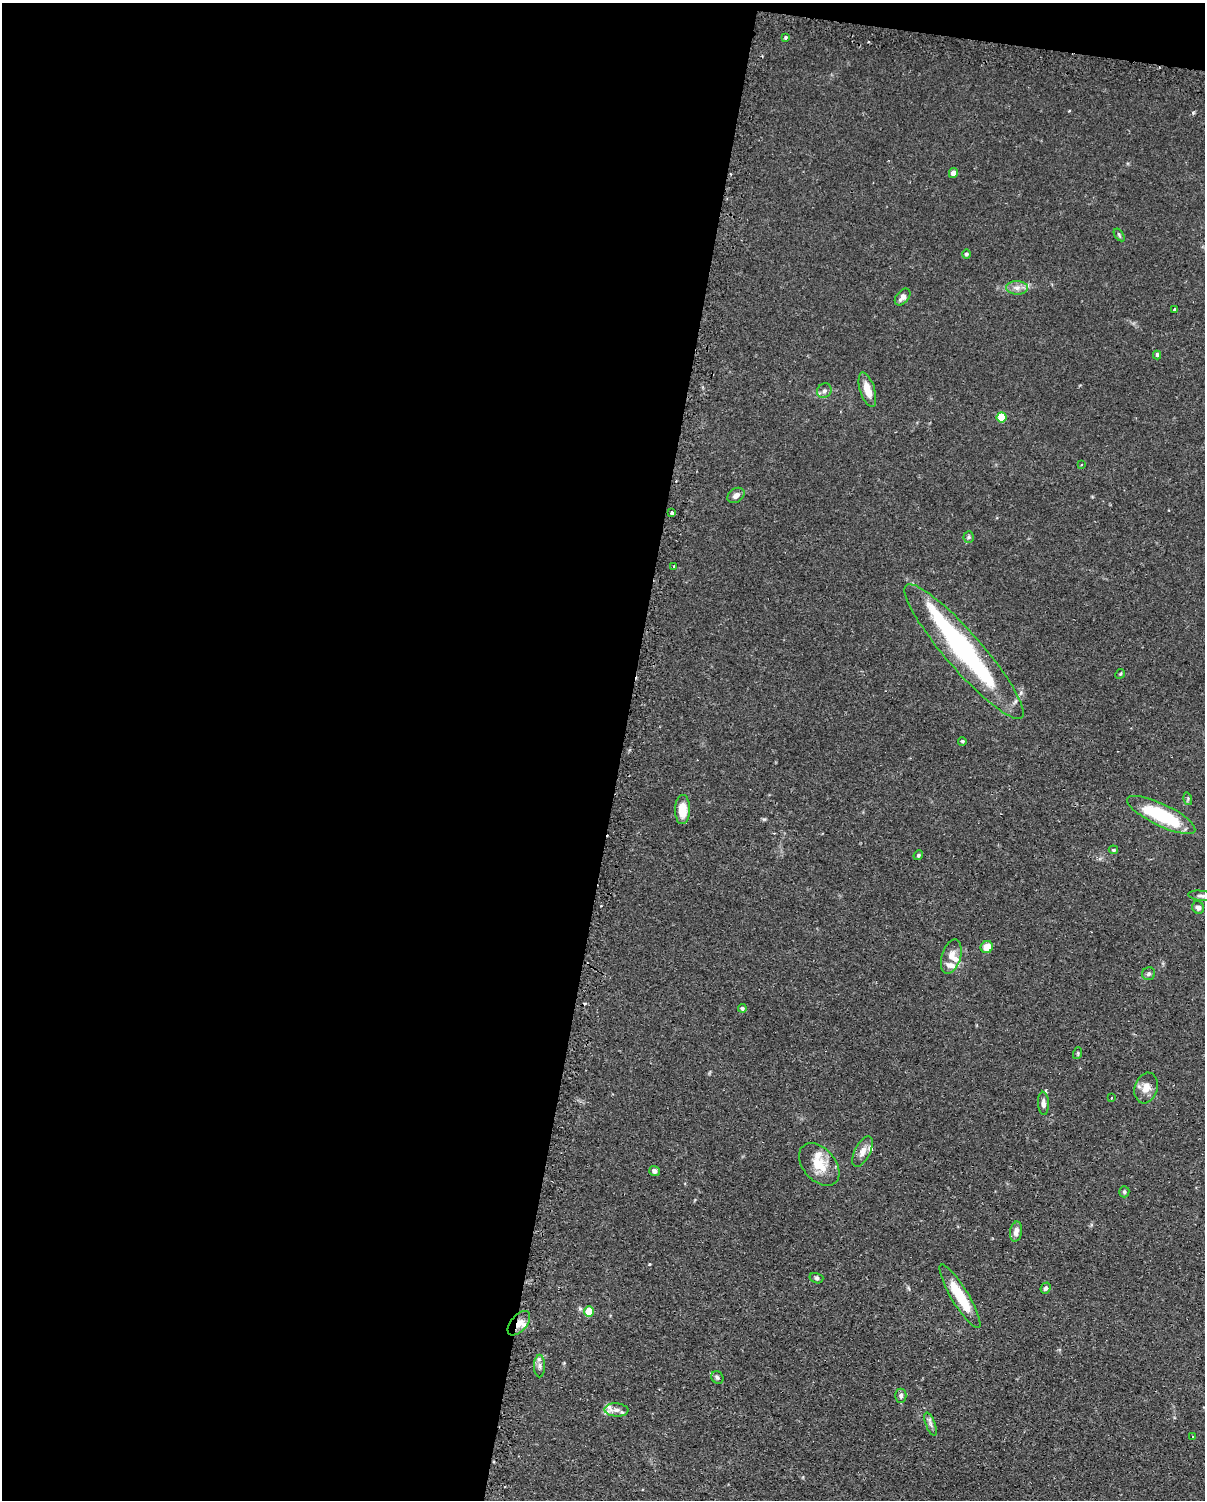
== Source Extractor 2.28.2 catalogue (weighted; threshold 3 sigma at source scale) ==
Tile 1 of 4 x 3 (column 1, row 1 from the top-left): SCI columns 29-1231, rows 3256-4753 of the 4868 x 4896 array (HDU 1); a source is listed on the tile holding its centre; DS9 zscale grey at full resolution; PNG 1207 x 1502 px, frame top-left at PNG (2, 3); each listed source drawn as its Kron ellipse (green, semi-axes under 4 px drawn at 4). Shown black and unused: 52% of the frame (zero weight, under 2 of 3 exposures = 4% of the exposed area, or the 3 px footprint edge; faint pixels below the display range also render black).
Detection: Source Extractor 2.28.2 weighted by HDU 2 'WHT'; one run over the whole footprint, this tile lists its part. Background 0.106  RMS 0.0054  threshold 0.0244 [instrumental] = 3 sigma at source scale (4.5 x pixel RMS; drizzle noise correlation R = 1.50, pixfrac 1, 0.05/0.05 arcsec/px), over >= 5 px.
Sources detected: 59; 1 inside a brighter object's white glare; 2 cosmic-ray / hot-pixel residue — neither listed nor drawn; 6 inside a brighter listed object's ellipse — not listed separately; the other 50 listed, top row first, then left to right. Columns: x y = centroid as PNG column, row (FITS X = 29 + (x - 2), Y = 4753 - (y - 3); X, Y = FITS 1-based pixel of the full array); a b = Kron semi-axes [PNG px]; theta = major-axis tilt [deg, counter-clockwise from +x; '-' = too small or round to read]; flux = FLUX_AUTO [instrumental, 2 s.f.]
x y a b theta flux
786 37 3 3 - 1.1
953 173 5 4 - 3.4
1119 235 7 3 -54 0.77
966 254 4 4 - 1.1
1017 288 11 7 -1 3
903 297 9 6 50 3
1174 310 3 3 - 0.64
1157 355 4 3 - 1.8
867 390 18 7 -72 7.7
824 391 8 7 - 1.8
1002 417 5 5 - 16
1081 465 4 2 - 0.53
736 495 9 6 34 2.8
672 513 3 3 - 1.4
969 537 5 5 - 0.9
674 566 2 2 - 0.46
964 652 88 18 -49 100
1120 674 5 4 - 0.55
962 741 4 4 - 0.8
1188 799 6 4 -74 0.82
682 810 14 7 89 9.2
1161 815 37 11 -26 38
1113 850 5 4 - 0.62
918 855 5 4 - 0.8
1201 896 13 5 -6 1.7
1198 907 6 5 - 2
987 947 6 6 - 6.3
951 957 17 9 73 5.4
1149 974 6 6 - 1.5
742 1008 4 4 - 1.1
1078 1053 6 4 72 0.66
1146 1088 15 11 73 5.1
1111 1098 2 2 - 0.38
1043 1103 11 5 -88 2.5
862 1151 17 7 63 4.1
819 1165 24 16 -49 13
655 1171 5 5 - 1.7
1124 1192 5 5 - 0.96
1016 1232 10 6 79 2.6
816 1278 7 5 -16 1.1
1046 1288 6 5 - 1.4
960 1296 37 8 -59 17
589 1312 5 5 - 15
519 1323 14 8 49 4.4
540 1366 11 5 -90 2
717 1377 7 6 - 1.2
901 1396 7 5 -90 1.6
616 1410 12 6 -4 2.8
931 1424 12 4 -70 1.8
1193 1437 4 3 - 0.51
Overlapping masked pixels (flux is a lower limit): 1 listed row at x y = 519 1323